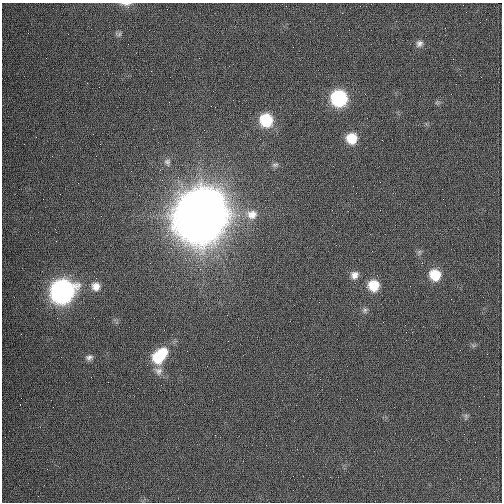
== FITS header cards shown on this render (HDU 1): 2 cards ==
NAXIS1  =                  500 / length of data axis 1
NAXIS2  =                  500 / length of data axis 2

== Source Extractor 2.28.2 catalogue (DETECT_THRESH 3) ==
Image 500 x 500 px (HDU 1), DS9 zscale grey, 1 PNG px = 1 image px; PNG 504 x 504 px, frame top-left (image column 1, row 500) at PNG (2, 3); no overlay
Background 1130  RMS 31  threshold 92.2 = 3 sigma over >= 5 px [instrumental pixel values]
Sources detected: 22; all 22 listed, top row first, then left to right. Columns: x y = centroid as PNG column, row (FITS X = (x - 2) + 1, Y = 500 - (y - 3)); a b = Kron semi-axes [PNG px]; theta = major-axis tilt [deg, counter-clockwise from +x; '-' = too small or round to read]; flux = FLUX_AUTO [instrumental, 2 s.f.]
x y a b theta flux
126 4 15 4 -1 8.0e+03
119 34 7 6 - 4.6e+03
419 43 10 8 45 8.9e+03
339 98 12 11 - 2.0e+05
266 120 12 11 - 8.9e+04
352 138 10 10 - 4.5e+04
167 162 10 9 - 9.1e+03
275 165 10 5 6 5.1e+03
252 214 15 13 -1 2.7e+04
201 215 23 21 55 1.2e+07
354 275 10 9 - 1.3e+04
435 275 11 10 - 5.4e+04
373 285 11 11 - 4.8e+04
96 286 11 11 - 1.7e+04
62 291 13 13 - 8.7e+05
365 310 8 6 67 5.5e+03
159 356 20 12 47 8.4e+04
89 357 10 7 28 7.4e+03
158 371 12 10 -44 1.3e+04
21 398 2 2 - 9.0e+02
357 399 2 2 - 1.5e+03
466 416 7 4 -72 3.9e+03
At the frame edge (FLAGS 8, measured only in part): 1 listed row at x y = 126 4